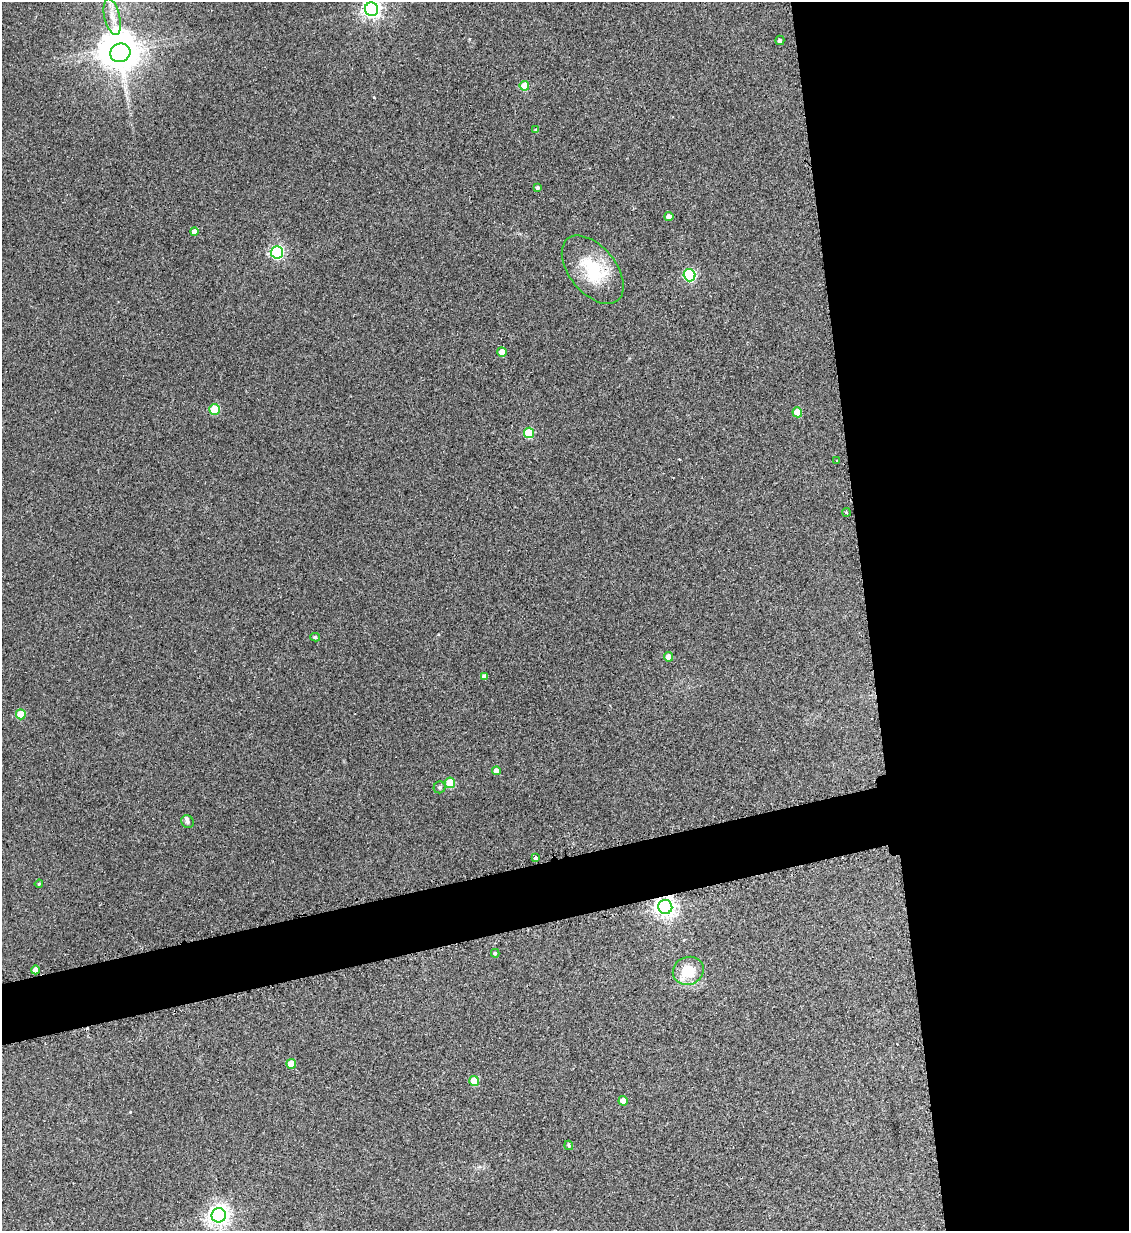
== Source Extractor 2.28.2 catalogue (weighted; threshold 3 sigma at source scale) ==
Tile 8 of 4 x 4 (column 4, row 2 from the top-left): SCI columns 3530-4656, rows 2471-3699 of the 4909 x 4937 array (HDU 1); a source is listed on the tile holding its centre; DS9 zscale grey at full resolution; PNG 1131 x 1233 px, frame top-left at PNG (2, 2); each listed source drawn as its Kron ellipse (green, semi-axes under 4 px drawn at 4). Shown black and unused: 27% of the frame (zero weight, under 2 of 3 exposures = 1% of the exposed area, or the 3 px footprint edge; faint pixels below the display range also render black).
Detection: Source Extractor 2.28.2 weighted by HDU 2 'WHT'; one run over the whole footprint, this tile lists its part. Background 0.0794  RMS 0.0076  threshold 0.0344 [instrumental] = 3 sigma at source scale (4.5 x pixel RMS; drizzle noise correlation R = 1.50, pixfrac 1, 0.05/0.05 arcsec/px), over >= 5 px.
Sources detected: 40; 1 inside a brighter object's white glare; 1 cosmic-ray / hot-pixel residue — neither listed nor drawn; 1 inside a brighter listed object's ellipse — not listed separately; the other 37 listed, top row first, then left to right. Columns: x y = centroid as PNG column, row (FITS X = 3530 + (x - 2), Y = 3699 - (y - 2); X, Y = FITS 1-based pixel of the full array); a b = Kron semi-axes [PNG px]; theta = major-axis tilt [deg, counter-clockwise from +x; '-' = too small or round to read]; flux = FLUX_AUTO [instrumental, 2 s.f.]
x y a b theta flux
372 9 7 6 - 360
112 17 18 7 -76 8.1
780 40 4 4 - 1.6
120 53 10 9 - 1100
524 86 5 5 - 17
536 130 4 3 - 1.2
538 188 4 4 - 1.9
669 217 4 4 - 5.3
194 232 4 4 - 4.6
277 252 6 6 - 130
593 270 40 23 -51 38
690 275 6 6 - 95
502 352 5 4 - 6.7
214 409 5 5 - 26
797 412 5 5 - 11
529 433 5 5 - 36
837 461 4 3 - 0.68
847 512 4 3 - 1
315 637 5 3 - 1.4
668 657 4 4 - 7.2
485 676 4 4 - 3.2
21 714 5 5 - 19
496 771 4 4 - 4.7
450 783 5 5 - 28
440 787 6 5 - 1.7
188 822 7 6 - 1.7
535 857 3 3 - 5.4
39 884 4 3 - 0.71
665 907 7 7 - 470
495 953 4 3 - 1.1
35 970 4 4 - 5.2
688 971 16 14 23 18
291 1064 5 5 - 11
474 1081 5 5 - 21
623 1101 5 4 - 9.6
569 1145 5 4 - 1.1
219 1215 7 7 - 470
Overlapping masked pixels (flux is a lower limit): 1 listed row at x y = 665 907
Isophote crosses this tile's border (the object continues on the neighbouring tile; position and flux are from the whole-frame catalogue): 1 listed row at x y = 372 9